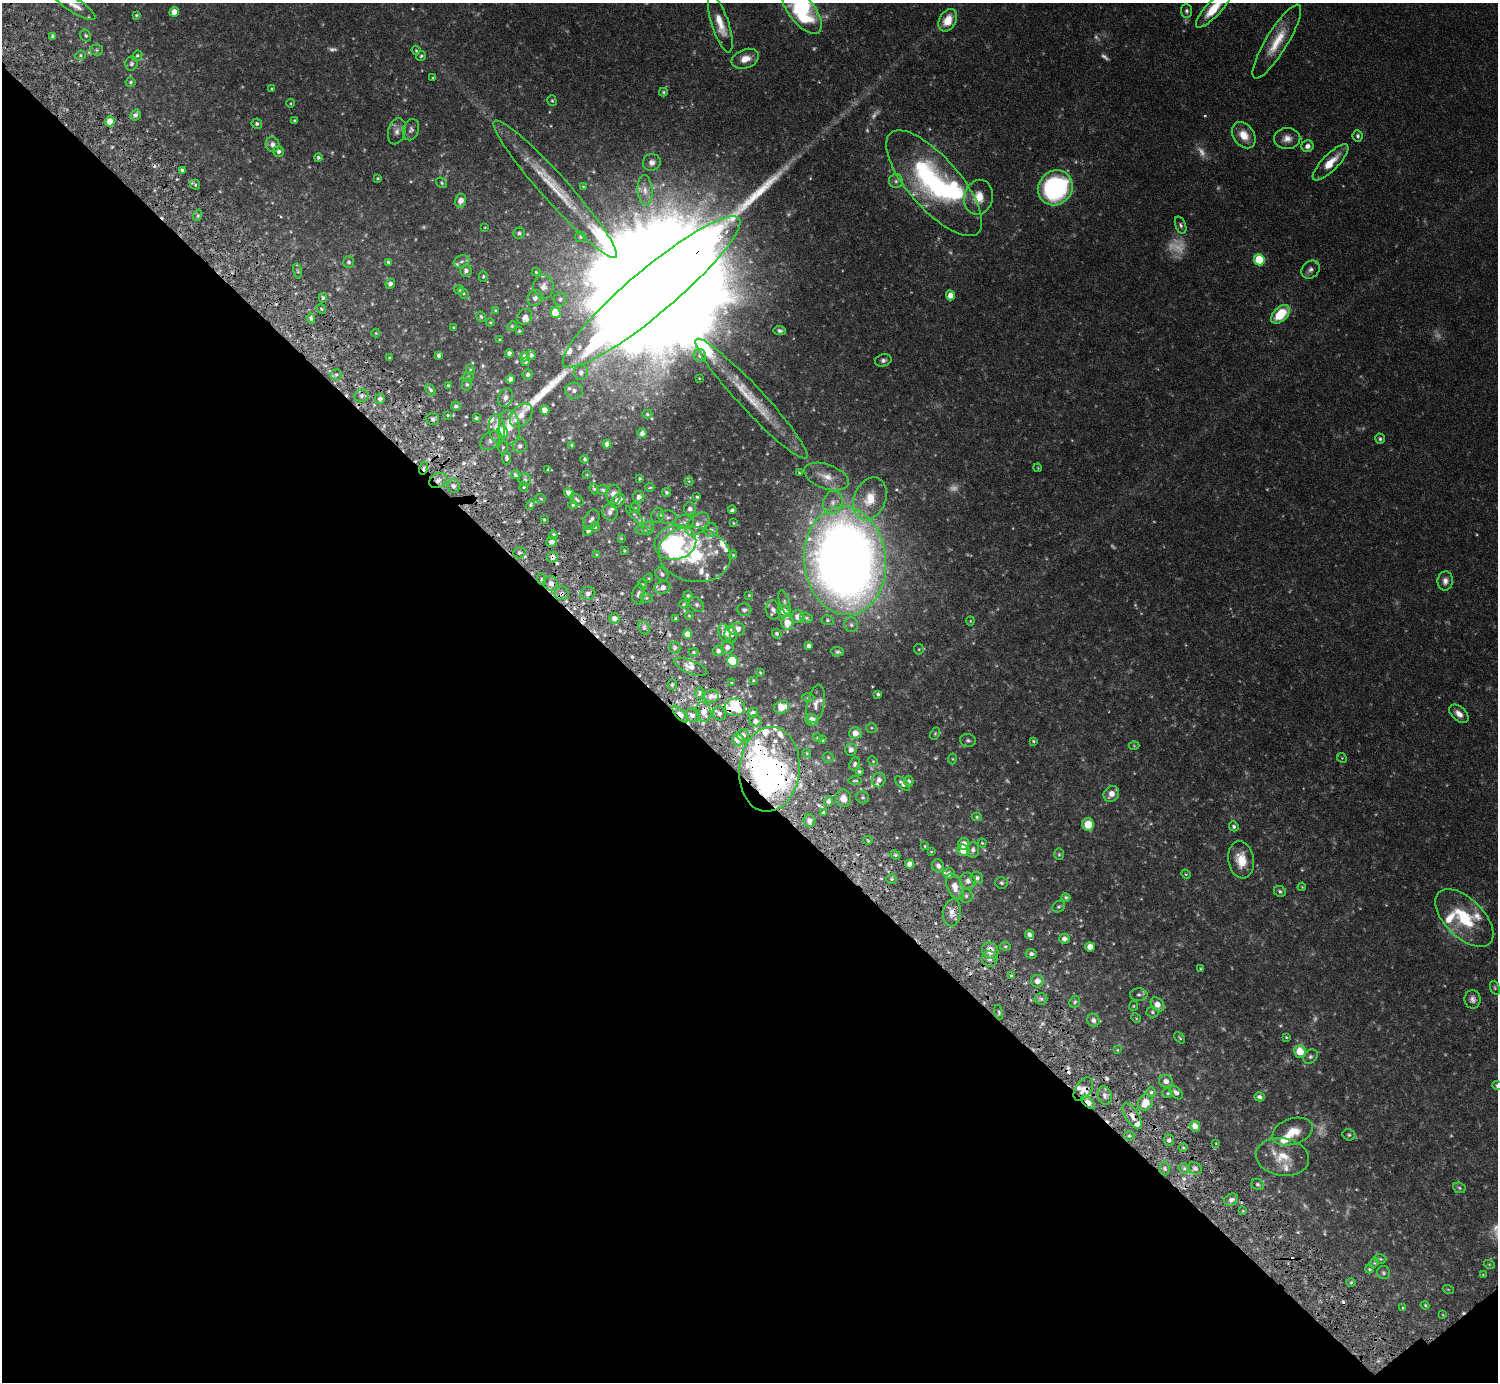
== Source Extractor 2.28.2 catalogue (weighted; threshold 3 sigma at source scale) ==
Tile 14 of 4 x 4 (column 2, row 4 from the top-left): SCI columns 1502-2997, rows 310-1689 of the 6034 x 6030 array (HDU 1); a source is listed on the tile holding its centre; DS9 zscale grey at full resolution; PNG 1500 x 1384 px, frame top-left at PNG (2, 3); each listed source drawn as its Kron ellipse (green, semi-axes under 4 px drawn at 4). Shown black and unused: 44% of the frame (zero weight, under 4 of 7 exposures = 3% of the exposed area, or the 3 px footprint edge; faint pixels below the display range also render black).
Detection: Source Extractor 2.28.2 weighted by HDU 2 'WHT'; one run over the whole footprint, this tile lists its part. Background 0.073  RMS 0.0036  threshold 0.0146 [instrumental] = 3 sigma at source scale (4.09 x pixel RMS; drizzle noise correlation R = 1.36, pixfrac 0.8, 0.05/0.05 arcsec/px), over >= 5 px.
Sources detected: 469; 34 too faint to see at this stretch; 4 inside a brighter object's white glare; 15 cosmic-ray / hot-pixel residue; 2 long thin detections or spike segments (spike, bleed or trail) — neither listed nor drawn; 45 inside a brighter listed object's ellipse — not listed separately; the other 369 listed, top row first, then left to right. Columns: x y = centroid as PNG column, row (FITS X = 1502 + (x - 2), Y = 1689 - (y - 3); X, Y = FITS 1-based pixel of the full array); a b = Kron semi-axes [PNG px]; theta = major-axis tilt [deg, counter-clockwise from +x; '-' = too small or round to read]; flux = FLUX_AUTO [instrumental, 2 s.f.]
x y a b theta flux
74 5 25 7 -33 3.2
1214 8 25 7 48 8.4
801 10 28 13 -53 32
1186 11 7 5 -87 0.8
174 12 5 4 - 3.7
136 15 4 3 - 0.45
948 20 12 8 62 6.2
720 24 30 8 -72 6.1
53 36 4 4 - 1.2
86 36 6 5 - 0.6
1277 41 43 11 58 9.2
96 50 6 5 - 0.56
416 50 5 4 - 0.41
80 55 5 4 - 0.49
137 56 5 4 - 0.53
421 56 5 4 - 0.59
745 59 14 9 20 3.8
131 63 7 6 - 0.8
433 78 3 3 - 0.33
131 82 5 5 - 0.59
272 89 4 3 - 0.32
663 92 4 3 - 0.46
552 101 5 4 - 0.5
291 103 4 3 - 0.29
135 115 6 4 57 1
110 121 5 5 - 3.8
295 121 3 3 - 0.5
257 124 5 5 - 0.67
411 130 11 7 69 1.4
397 131 13 8 73 2
1244 135 14 10 -54 5.2
1358 136 6 5 - 0.76
1287 138 13 10 0 2.7
272 144 7 6 - 1.7
1307 146 6 5 - 1.4
279 151 5 5 - 1.1
318 157 4 4 - 0.64
652 162 9 8 - 1.6
1330 162 24 8 46 5.9
182 170 4 4 - 0.56
377 178 3 3 - 0.33
896 181 7 7 - 1
442 183 6 4 -35 0.52
934 183 66 26 -49 60
195 185 5 4 - 0.52
583 187 4 3 - 0.31
1055 188 18 16 52 65
555 189 91 13 -48 18
645 190 15 7 -85 2.7
978 197 18 14 78 5.7
461 201 7 5 78 2.8
198 215 6 4 72 0.55
1181 225 9 5 -68 0.8
485 227 4 3 - 0.24
519 233 6 5 - 0.86
580 237 5 5 - 0.57
1259 260 5 5 - 18
461 261 8 6 19 1.1
349 262 6 5 - 0.77
388 262 4 4 - 0.55
1310 270 10 8 46 1.4
297 271 8 4 -81 0.5
466 271 6 5 - 1.3
536 272 4 4 - 0.39
483 276 5 4 - 0.5
390 284 5 4 - 1.2
543 287 12 10 88 2.5
459 289 5 4 - 0.71
651 292 114 22 40 64000
463 293 6 4 -50 0.52
950 295 5 4 - 3.5
323 298 5 4 - 0.73
535 298 8 7 - 1.4
560 299 7 6 - 0.95
321 309 5 4 - 0.48
496 310 4 3 - 0.43
555 313 6 5 - 6.8
1280 314 11 6 46 12
481 317 5 4 - 0.55
525 317 8 7 - 1.5
311 318 5 4 - 1
490 322 4 4 - 0.37
512 326 5 4 - 0.41
454 328 3 2 - 0.34
780 330 6 4 -5 0.76
519 331 4 3 - 0.37
376 333 4 4 - 0.28
500 340 3 2 - 0.31
509 353 4 4 - 0.86
439 355 4 3 - 0.85
531 355 5 4 - 0.92
524 356 5 4 - 1
700 356 6 6 - 1
389 358 3 3 - 0.4
883 360 8 6 14 1.1
525 361 4 4 - 1.2
470 370 5 4 - 0.4
581 372 8 7 - 1.3
336 375 6 5 - 0.82
528 375 5 5 - 0.72
468 377 6 4 23 0.46
699 378 3 2 - 0.22
510 379 4 4 - 1.5
467 384 6 5 - 0.57
448 385 3 3 - 0.43
431 390 7 4 -54 0.66
574 391 9 8 - 1.8
362 396 7 6 - 1.1
506 397 9 7 66 1.7
380 399 5 5 - 1.1
751 399 81 12 -47 16
456 406 5 4 - 0.74
545 410 5 4 - 2.6
647 414 5 4 - 0.42
448 415 3 3 - 0.33
521 415 13 9 51 3.1
476 418 4 4 - 0.66
433 419 6 6 - 0.9
509 427 17 10 -84 5.4
497 428 14 8 -86 3.3
502 432 6 5 - 9.4
642 433 4 4 - 1.3
1380 439 5 5 - 0.61
490 441 11 8 40 1.6
607 444 4 4 - 1.2
572 445 3 3 - 0.45
520 446 7 6 - 1.1
503 447 6 5 - 0.58
507 458 7 4 -83 0.86
585 459 4 4 - 0.62
424 468 6 4 72 1.1
1038 468 4 3 - 0.26
548 470 4 3 - 0.33
799 473 3 2 - 0.27
515 475 4 4 - 0.68
587 475 3 2 - 0.23
826 477 23 12 -19 4.9
640 479 3 3 - 0.39
438 480 9 7 30 1.9
525 480 6 6 - 0.93
689 481 4 4 - 0.27
454 486 7 6 - 1.2
524 487 5 4 - 0.44
650 487 4 3 - 0.34
594 489 6 4 -68 0.52
603 490 6 4 -18 0.6
666 492 4 4 - 0.58
569 493 5 4 - 3.2
614 494 9 7 -87 1.9
639 497 6 5 - 1.4
697 497 3 3 - 0.42
541 499 5 3 - 0.33
870 499 22 15 68 8.7
577 500 8 4 -38 0.69
618 501 8 6 36 2.9
833 502 12 9 75 2.7
531 505 5 4 - 0.54
573 505 4 4 - 0.39
635 508 5 4 - 0.43
690 509 6 6 - 1.3
732 510 4 3 - 0.6
610 512 8 7 - 1.1
635 515 11 4 -46 0.81
657 515 7 6 - 0.81
668 517 9 7 -4 1.2
544 520 4 3 - 0.34
591 520 10 7 61 1.2
684 522 10 6 9 1.2
733 523 4 3 - 0.32
697 524 14 8 43 2.7
595 527 5 4 - 0.57
648 528 6 5 - 0.75
643 530 8 4 -7 0.64
711 530 7 7 - 1.2
588 531 5 4 - 0.65
553 535 4 4 - 0.7
621 538 3 3 - 0.28
552 542 5 5 - 1.6
675 543 21 17 15 31
624 551 3 2 - 0.33
519 553 6 5 - 0.82
695 554 36 27 -9 27
597 555 3 3 - 0.4
733 555 4 3 - 0.31
553 557 5 5 - 1.8
845 561 54 41 -84 460
662 574 7 6 - 0.92
649 578 5 3 - 0.27
541 579 6 4 -73 0.55
1445 581 9 7 83 1.8
551 583 7 7 - 2.4
642 585 5 4 - 0.42
663 588 8 6 17 1.9
562 593 7 7 - 1.2
588 593 7 6 - 1.4
638 594 10 6 85 1.1
749 595 3 2 - 0.25
688 596 4 4 - 0.66
646 598 6 5 - 0.55
785 603 12 5 -72 0.98
683 604 5 4 - 0.37
697 605 8 6 -45 0.98
744 610 7 6 - 0.89
773 610 10 7 -80 1.3
784 611 6 6 - 2.7
689 616 4 4 - 0.31
798 617 6 6 - 2.6
676 618 3 3 - 0.35
807 618 6 5 - 0.56
614 619 5 5 - 1.9
827 620 6 5 - 0.54
970 621 4 4 - 0.32
787 623 7 6 - 4.6
851 625 7 7 - 0.91
644 628 7 5 -70 0.94
737 629 8 6 7 3.5
725 633 9 5 -69 3.7
777 633 5 4 - 0.66
688 634 5 4 - 3.4
731 634 8 6 -81 2.4
809 646 4 4 - 1.1
727 647 6 6 - 1.5
675 648 6 6 - 0.71
919 649 5 5 - 0.44
718 651 5 5 - 1.2
693 652 5 4 - 0.53
837 652 6 4 -3 0.67
732 661 5 5 - 17
691 667 18 6 -22 2.5
760 673 3 3 - 0.31
753 680 3 3 - 0.31
732 683 3 2 - 0.28
672 684 5 4 - 0.68
699 693 6 4 88 0.53
878 694 4 3 - 0.61
711 696 7 6 - 2
808 698 6 4 0 0.57
816 704 19 8 79 2.7
734 707 10 9 - 15
782 707 8 6 19 6.7
704 712 10 7 -73 3.2
719 713 7 6 - 1.1
753 713 5 4 - 0.94
680 714 10 4 -48 1.9
1459 714 11 7 -41 2.3
692 715 7 6 - 1.1
812 720 6 5 - 3.7
755 721 6 5 - 1.8
872 728 5 5 - 0.44
855 733 6 6 - 3
935 734 6 4 64 0.49
743 735 6 6 - 1.3
818 738 5 4 - 0.51
738 739 6 5 - 3.4
822 740 3 3 - 0.34
968 740 8 6 -5 1
1033 741 3 3 - 0.41
1134 746 5 3 - 0.29
851 750 6 6 - 1.7
807 753 4 4 - 0.34
828 757 5 5 - 0.49
1342 758 5 4 - 0.41
953 759 5 3 - 0.33
873 761 5 4 - 0.35
855 764 7 5 67 0.78
769 769 42 30 84 100
859 771 3 3 - 0.58
879 780 7 6 - 1.6
855 781 6 2 0 0.4
909 781 5 4 - 0.66
903 784 9 4 -44 1.3
1111 794 8 7 - 3
863 797 6 6 - 0.69
843 798 9 7 -75 2.8
828 801 5 4 - 0.93
824 812 4 3 - 0.64
977 817 5 4 - 0.49
809 821 6 6 - 1.7
1088 824 6 6 - 6.2
1234 826 5 4 - 0.77
868 840 5 3 - 0.38
982 843 4 4 - 0.4
964 844 6 5 - 2.5
925 846 3 2 - 0.27
963 850 6 5 - 4.6
973 850 8 6 84 1.3
931 852 3 2 - 0.26
1059 854 6 5 - 0.48
895 855 5 4 - 0.56
1241 860 19 12 -81 6.4
910 864 4 4 - 2.2
938 866 6 5 - 1.4
949 874 6 5 - 1.8
1186 874 5 4 - 0.36
977 878 6 6 - 1
892 879 5 5 - 0.6
968 881 8 8 - 2.1
1001 883 6 6 - 0.69
955 887 14 7 -65 4.1
1302 887 4 3 - 0.28
1280 891 6 5 - 0.7
966 896 7 6 - 0.94
1066 897 4 4 - 0.6
1059 907 7 5 35 0.66
952 913 14 9 81 2.7
1464 918 36 19 -45 18
1029 934 4 4 - 1.2
1064 939 5 5 - 1.7
1005 946 5 3 - 0.42
1090 947 5 4 - 3.4
990 951 9 7 -45 4.2
1031 954 5 5 - 0.94
990 959 8 7 - 1.5
1201 969 4 2 - 0.38
1011 976 3 3 - 0.44
1037 981 6 6 - 2
1495 988 7 4 -72 0.51
1139 994 8 6 -1 0.86
1041 999 6 6 - 0.78
1473 999 9 8 - 1.5
1075 1002 6 5 - 0.58
1157 1005 8 6 -49 3.4
1133 1006 5 4 - 0.36
999 1012 7 3 -78 0.4
1152 1012 6 5 - 0.67
1136 1018 5 4 - 0.37
1093 1020 7 6 - 1.3
1286 1037 4 4 - 0.35
1180 1038 6 3 -48 0.43
1117 1050 3 3 - 0.25
1300 1051 6 5 - 7.7
1310 1057 8 6 44 0.93
1166 1081 7 6 - 2
1497 1086 5 4 - 0.57
1083 1089 13 7 55 2.2
1151 1092 5 5 - 0.58
1168 1093 5 5 - 0.5
1176 1093 8 5 -47 1.3
1105 1096 9 6 -72 1.4
1260 1097 5 4 - 1
1088 1102 8 4 -46 4
1145 1102 9 7 60 4.6
1132 1116 14 6 -58 2.2
1195 1126 5 5 - 3.2
1292 1132 21 13 18 6.2
1349 1135 6 5 - 0.67
1129 1136 5 4 - 0.52
1169 1140 5 5 - 1.1
1216 1143 4 3 - 0.23
1183 1148 5 3 - 0.38
1282 1157 27 18 -9 8.3
1184 1168 5 5 - 0.67
1195 1168 7 5 -26 0.85
1165 1169 7 5 -87 0.81
1258 1184 6 5 - 0.76
1459 1188 6 5 - 0.58
1231 1200 7 6 - 1.3
1243 1211 3 3 - 0.32
1380 1259 6 4 -20 0.44
1374 1263 5 4 - 0.33
1489 1264 5 3 - 0.33
1369 1269 4 3 - 0.37
1383 1273 6 6 - 0.71
1483 1275 4 3 - 0.29
1351 1282 5 3 - 0.37
1448 1289 5 3 - 0.3
1425 1305 4 3 - 0.31
1403 1308 4 3 - 0.32
1443 1315 4 3 - 0.25
Overlapping masked pixels (flux is a lower limit): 15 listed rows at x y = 651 292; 424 468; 438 480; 553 557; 551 583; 562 593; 734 707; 704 712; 680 714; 769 769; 952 913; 990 951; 1083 1089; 1088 1102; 1132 1116
Isophote crosses this tile's border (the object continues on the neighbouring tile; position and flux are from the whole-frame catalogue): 4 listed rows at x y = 74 5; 1214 8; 801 10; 1497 1086